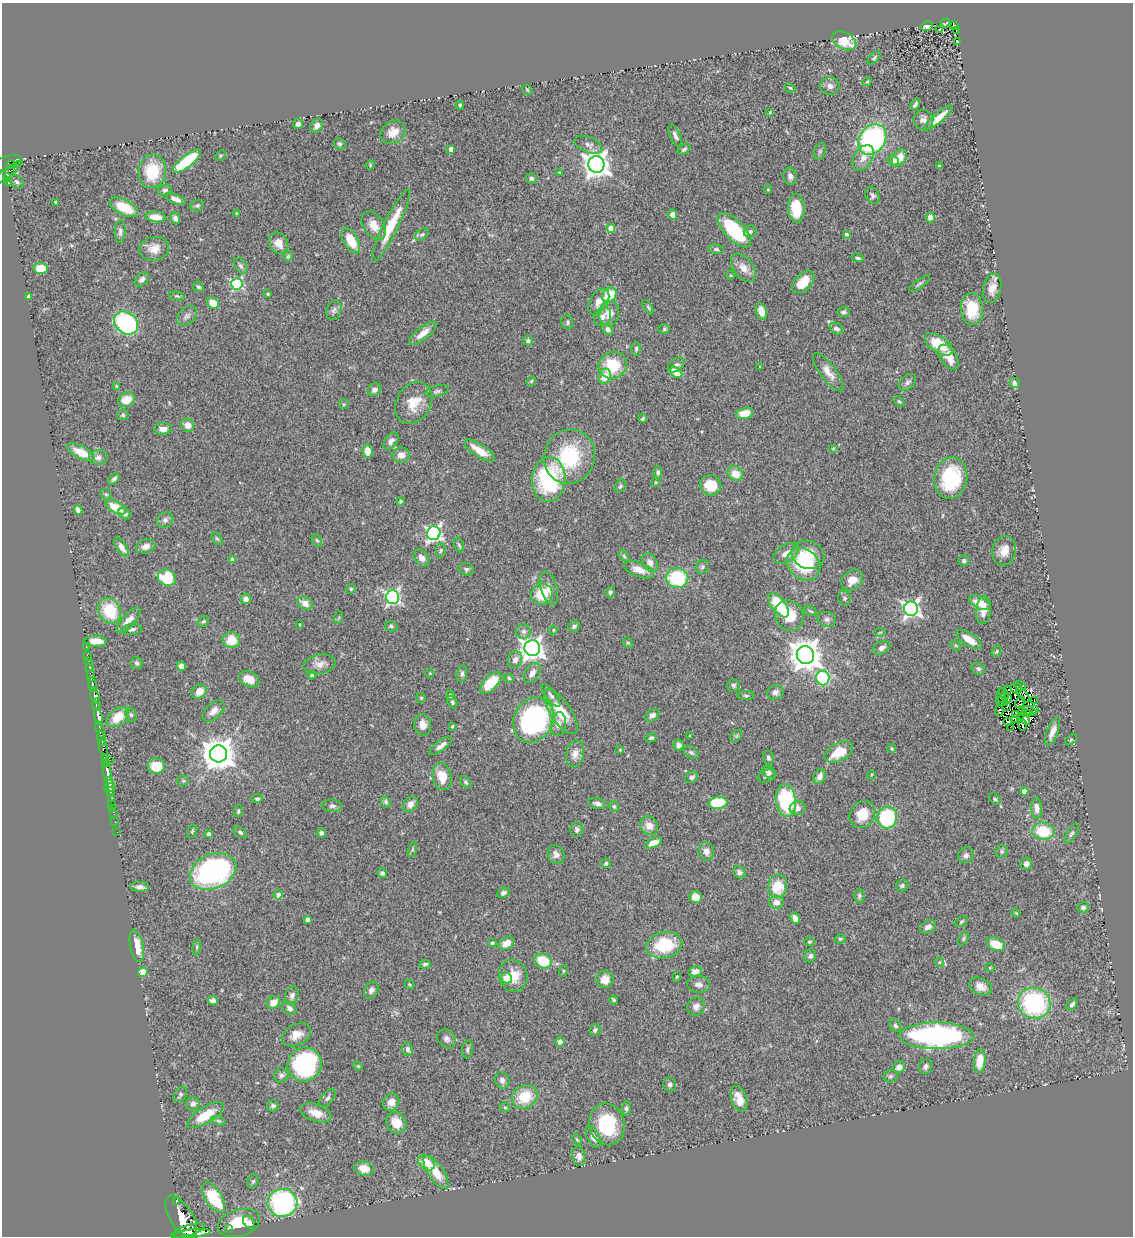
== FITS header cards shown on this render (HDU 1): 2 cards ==
NAXIS1  =                 1131
NAXIS2  =                 1234

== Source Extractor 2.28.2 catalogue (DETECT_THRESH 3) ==
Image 1131 x 1234 px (HDU 1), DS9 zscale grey, 1 PNG px = 1 image px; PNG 1135 x 1238 px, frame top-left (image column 1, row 1234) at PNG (2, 3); each listed source drawn as its Kron ellipse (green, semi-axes under 4 px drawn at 4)
Background 0.67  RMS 0.057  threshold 0.17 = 3 sigma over >= 5 px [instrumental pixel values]
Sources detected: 443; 8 with non-positive FLUX_AUTO (blend fragments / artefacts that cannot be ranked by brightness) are neither listed nor drawn; the other 435 listed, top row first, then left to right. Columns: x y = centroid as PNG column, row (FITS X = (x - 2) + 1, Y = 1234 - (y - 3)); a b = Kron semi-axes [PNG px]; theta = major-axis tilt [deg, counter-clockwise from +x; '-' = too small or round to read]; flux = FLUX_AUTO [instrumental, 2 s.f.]
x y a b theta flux
945 23 5 2 - 4.2
927 26 6 4 24 15
955 26 4 3 - 52
940 29 3 2 - 2.6
956 31 3 2 - 6.1
844 41 13 8 -27 96
957 41 2 2 - 3.7
874 58 8 4 46 7.2
867 82 5 4 - 4.8
830 86 9 9 - 19
790 88 6 3 -28 4.7
527 90 6 4 -47 5.3
915 104 6 3 57 10
460 105 4 3 - 5.9
770 112 4 3 - 5
938 118 18 5 41 56
924 120 10 9 - 21
298 124 5 4 - 12
317 126 7 5 55 18
393 132 13 10 36 41
675 136 12 5 -65 16
872 139 16 13 55 720
340 144 6 5 - 7.9
588 145 15 7 -22 20
451 149 4 4 - 29
684 149 7 4 37 7.8
820 151 9 5 71 8.2
221 156 6 4 45 4.7
863 158 14 9 56 37
899 158 9 6 59 48
893 160 5 5 - 24
187 161 17 6 39 240
7 163 15 6 18 700
596 164 8 8 - 4200
11 165 5 2 - 75
370 165 5 4 - 3.8
939 166 3 3 - 4.2
152 171 17 14 83 160
8 172 19 4 38 230
559 172 3 2 - 3
790 176 9 6 -79 18
7 178 4 3 - 170
531 178 5 5 - 11
8 182 3 3 - 39
17 182 8 5 -44 9
768 189 4 4 - 3.9
165 190 7 5 15 8.5
872 196 9 6 -60 11
175 199 11 4 -22 22
56 202 4 3 - 12
197 206 7 5 24 8
124 207 15 7 -27 100
796 208 14 8 -85 110
236 213 3 2 - 2.4
672 214 5 5 - 16
155 217 10 5 -5 49
930 217 5 5 - 23
175 218 6 4 -66 12
374 225 16 10 -55 46
391 226 40 7 64 130
611 228 4 4 - 83
734 230 22 9 -47 330
120 231 11 5 87 13
750 231 6 6 - 8.9
846 234 4 3 - 8.2
422 235 7 5 45 8
351 241 14 7 -60 80
279 243 11 9 -57 37
154 249 15 11 11 40
716 249 7 4 -9 8.1
288 256 5 4 - 6.6
858 258 6 4 -13 9.5
241 266 9 5 -55 11
41 268 7 6 - 70
743 268 16 10 -53 40
730 275 4 3 - 3
142 279 8 5 44 13
803 282 13 8 44 72
237 284 6 5 - 530
920 284 13 4 36 8.7
198 287 6 4 -29 7.8
992 288 15 9 77 37
268 294 4 3 - 4.9
609 295 8 6 48 110
28 296 4 3 - 6.1
177 296 8 3 -11 5.6
599 302 14 8 58 37
213 303 7 5 -46 57
648 307 8 4 -55 5.4
972 309 16 11 -85 120
334 310 10 7 69 15
761 312 8 5 -73 33
844 312 6 5 - 9.2
609 313 12 10 79 46
187 316 11 8 39 17
603 317 10 8 60 20
567 322 7 5 -70 8.5
126 323 13 10 -41 480
608 329 6 5 - 14
664 329 6 5 - 6.2
837 329 7 5 -32 16
423 333 17 6 38 41
528 341 5 5 - 8.6
939 344 16 8 -33 95
636 349 7 4 90 7
948 357 14 8 -56 49
613 365 14 13 - 150
676 365 9 6 39 14
760 367 3 2 - 3.2
676 372 7 4 -38 62
828 372 23 7 -53 40
605 376 7 6 - 59
531 381 5 4 - 5
907 382 10 6 42 13
1015 383 5 5 - 20
117 386 3 3 - 5.2
375 390 7 6 - 13
437 391 12 5 13 11
126 400 9 6 25 61
899 401 6 4 -40 5.7
414 403 22 17 58 82
344 404 5 4 - 4.7
745 413 9 5 15 59
123 415 6 5 - 6.7
643 419 4 3 - 8.1
188 425 7 6 - 32
163 429 9 6 2 26
391 441 10 6 53 20
833 449 5 3 - 3.3
367 451 7 5 -86 40
479 451 17 6 -33 69
81 452 15 6 -26 69
401 455 8 7 - 27
569 457 27 25 68 280
98 458 9 7 3 17
658 472 6 4 -85 8.2
735 473 8 7 - 50
951 478 21 16 80 270
114 479 7 4 46 12
549 479 22 16 86 420
656 482 4 4 - 3.6
711 485 11 10 - 96
620 486 7 5 60 8.2
106 494 6 5 - 5.8
401 501 4 4 - 5.6
116 507 11 5 -29 100
78 510 4 4 - 23
125 514 6 5 - 13
165 520 8 7 - 15
434 533 7 6 - 1100
217 539 7 4 -61 6.3
317 540 7 4 -61 6.2
459 545 8 4 -73 7.9
146 546 10 6 20 19
122 547 11 5 -59 25
441 550 7 4 82 6.5
1004 551 15 12 77 48
786 553 14 8 32 33
808 555 16 13 -20 86
624 556 6 4 -47 6.1
421 558 9 7 -53 21
232 560 4 4 - 20
964 561 5 5 - 10
650 563 10 7 -58 22
804 564 18 15 -42 230
702 567 7 6 - 8.7
466 569 8 6 -19 8.8
639 570 16 7 -20 44
167 578 9 8 - 190
677 578 11 10 - 230
852 580 12 9 39 47
549 588 17 8 -74 31
351 589 5 4 - 4.8
610 592 5 4 - 7.2
542 594 11 10 - 110
392 597 7 6 - 1000
844 598 7 6 - 8.7
246 599 5 5 - 16
305 603 8 6 -30 39
980 603 11 6 -26 54
779 605 14 7 -54 180
911 609 7 7 - 1300
983 610 14 7 84 33
110 611 13 11 -60 160
811 611 7 3 -27 5.1
789 615 16 14 -62 91
339 617 6 4 72 4.4
827 619 9 7 -13 13
129 620 16 6 47 41
203 621 6 5 - 6.5
299 625 3 2 - 3.5
391 626 6 5 - 7.7
574 626 6 5 - 9.8
132 629 10 5 8 13
553 630 4 4 - 4.5
523 631 7 7 - 15
880 632 6 3 19 3.9
231 640 9 8 - 79
969 640 15 6 -33 45
96 641 11 5 -2 44
628 643 5 4 - 5
956 645 5 3 - 4.2
86 646 3 2 - 3.5
532 648 8 8 - 2600
882 648 9 6 25 14
996 651 6 4 56 5.6
805 655 9 8 - 6800
88 656 5 2 - 14
515 660 8 7 - 22
89 662 3 2 - 2.8
137 663 6 5 - 9.1
320 664 16 9 10 32
181 666 5 4 - 25
90 668 3 3 - 27
978 669 7 5 -30 9.8
430 673 4 3 - 2.8
532 673 11 7 55 28
462 674 9 5 76 10
312 675 4 3 - 6.3
91 676 5 3 - 150
509 678 5 4 - 5.8
823 678 7 6 - 300
249 679 11 7 -28 51
491 683 13 7 46 120
93 685 7 3 -80 230
733 685 6 6 - 8.4
1020 686 6 3 -32 12
1016 688 6 5 - 7.6
1008 690 3 2 - 3.9
199 691 8 6 39 37
775 692 8 7 - 18
1004 694 7 2 -60 7.9
450 695 5 4 - 12
551 695 14 5 -53 14
1023 695 9 3 -51 4.3
95 696 8 3 -74 1000
746 696 8 4 0 7.2
421 698 5 5 - 5.5
1001 698 6 2 -29 1.3
1008 698 4 3 - 6.7
1002 701 6 4 -10 9.5
1034 701 2 2 - 1.8
452 702 6 4 -63 6.1
1020 702 6 4 62 3.2
96 705 6 3 86 260
1007 706 2 2 - 2.8
1035 709 3 2 - 4.3
213 711 13 7 44 27
999 711 5 2 - 6
1030 711 7 2 -22 6.7
561 712 26 10 -56 110
1023 712 3 2 - 11
1027 713 3 2 - 0.71
1016 714 2 2 - 3.4
131 715 7 5 -71 7.7
652 715 8 5 31 15
98 717 9 4 -76 3000
118 717 12 8 37 82
1025 718 7 3 -57 7.3
1016 719 3 2 - 0.97
1020 719 3 2 - 3.8
533 720 23 19 63 650
1008 722 4 2 - 1.8
558 724 12 7 82 23
423 725 11 8 -79 35
1022 725 6 2 -88 6.7
452 726 3 2 - 4.3
1010 727 2 2 - 2
100 729 8 3 -72 450
1052 732 14 5 68 34
690 736 3 3 - 5.1
736 736 7 5 45 6.1
102 738 7 3 -83 340
651 738 6 4 23 7
1071 740 7 3 37 4.7
679 745 5 5 - 22
441 746 14 5 37 23
103 748 8 4 -78 450
892 749 5 4 - 5.4
620 750 4 4 - 3
691 752 8 5 -32 10
839 752 15 9 28 86
219 754 8 8 - 8000
575 754 13 9 78 29
105 758 4 3 - 97
768 758 7 5 -76 9.7
110 760 2 2 - 11
106 762 3 2 - 32
156 766 8 7 - 94
107 772 9 3 -76 1400
769 772 7 5 -26 8.4
871 775 4 3 - 3.1
767 776 9 6 19 10
820 776 8 5 59 21
442 777 14 9 -77 71
692 777 7 5 27 11
183 781 6 5 - 6
466 782 7 4 -46 6.8
109 783 5 4 - 920
110 787 6 3 21 420
1024 791 4 4 - 33
110 792 5 3 - 50
111 798 4 3 - 37
257 799 6 4 8 7.5
995 799 6 4 -46 6
786 801 16 10 -82 360
386 802 6 4 -68 7.3
597 803 8 5 -16 17
718 803 9 6 5 190
112 804 2 2 - 13
410 804 9 6 53 29
332 806 9 6 -1 12
614 806 6 4 -73 5.8
113 808 2 2 - 12
798 808 8 7 - 22
1037 808 10 5 -87 24
238 811 6 3 78 5.1
114 814 3 2 - 9.7
862 814 14 12 58 75
887 817 11 10 - 300
115 821 2 2 - 11
649 826 10 8 -57 34
577 830 7 6 - 12
192 831 7 5 69 5.4
1043 831 11 8 -8 150
117 832 2 2 - 4.8
240 832 7 5 -33 8.9
321 833 4 4 - 14
1072 833 11 5 60 8.5
209 834 4 4 - 13
653 843 9 4 21 35
412 850 8 3 71 6.2
706 851 9 7 -77 28
1002 852 7 6 - 8.8
556 854 10 8 -65 19
966 855 8 7 - 15
606 863 5 4 - 7.5
1026 864 6 6 - 19
213 871 24 17 23 780
739 872 7 5 -42 15
382 873 5 5 - 11
902 885 6 5 - 7.9
778 886 12 9 86 95
140 887 9 5 -3 16
503 893 6 5 - 12
278 895 4 4 - 21
859 896 7 5 -89 7.8
696 897 6 5 - 41
776 902 7 6 - 26
1083 907 6 5 - 8.3
1016 913 4 3 - 3.5
795 918 6 4 -65 21
307 920 4 4 - 13
961 922 7 4 31 5.7
928 927 8 6 29 19
840 939 6 4 11 6.2
964 939 7 4 61 6.4
809 942 5 4 - 5.3
492 943 3 3 - 5.2
506 943 8 6 33 48
996 944 9 6 -23 83
664 945 18 13 12 180
137 946 16 6 -80 69
197 947 7 4 82 6.6
810 956 6 5 - 9.6
543 961 9 7 -23 120
939 962 5 4 - 4.3
425 964 6 4 8 8.5
990 968 5 3 - 3.6
563 971 6 3 72 3.7
695 971 7 5 12 19
143 972 5 4 - 120
513 976 16 14 -75 70
677 977 5 4 - 3.9
506 978 5 5 - 110
605 979 9 8 - 45
409 984 5 3 - 4.3
699 984 11 8 -2 19
981 987 12 8 -26 29
371 990 9 6 61 16
292 996 9 6 76 15
614 1000 4 3 - 5.9
213 1001 5 4 - 18
273 1002 7 5 39 40
1034 1003 16 15 - 520
1072 1004 6 4 48 14
696 1007 9 8 - 19
289 1008 8 5 -33 13
895 1025 7 5 -61 8.6
595 1030 6 5 - 11
296 1035 15 10 28 43
937 1036 37 13 0 950
446 1039 10 8 -51 16
560 1042 5 4 - 19
408 1049 7 5 -79 12
467 1049 9 5 84 9.7
979 1061 12 6 84 74
305 1064 17 16 - 580
358 1066 6 3 -45 3.9
926 1066 7 6 - 11
899 1067 6 5 - 28
281 1075 7 6 - 11
891 1076 7 6 - 9.8
502 1080 8 7 - 15
669 1084 7 6 - 10
180 1094 8 6 58 11
525 1097 13 11 30 120
327 1098 11 6 51 13
739 1099 13 7 -71 47
391 1102 9 7 49 27
193 1104 6 6 - 17
273 1106 6 5 - 9.8
505 1107 5 4 - 5.1
626 1109 7 4 83 8.3
316 1113 16 8 -18 50
205 1115 21 8 32 96
218 1121 7 4 -19 6.2
396 1123 11 9 -55 57
607 1124 21 17 -75 210
593 1137 12 6 -61 28
577 1139 5 3 - 4.3
579 1156 10 6 -80 18
426 1163 9 6 -37 63
364 1169 10 7 -12 43
436 1172 19 7 -56 75
253 1181 7 5 71 7.4
214 1198 17 8 -58 210
176 1201 3 3 - 100
282 1203 15 14 - 580
181 1216 23 11 -57 4700
249 1222 7 5 -53 16
239 1223 22 13 18 110
228 1229 3 2 - 19
188 1230 17 5 16 3500
191 1234 19 4 8 3500
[8 non-positive-flux detections neither listed nor drawn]